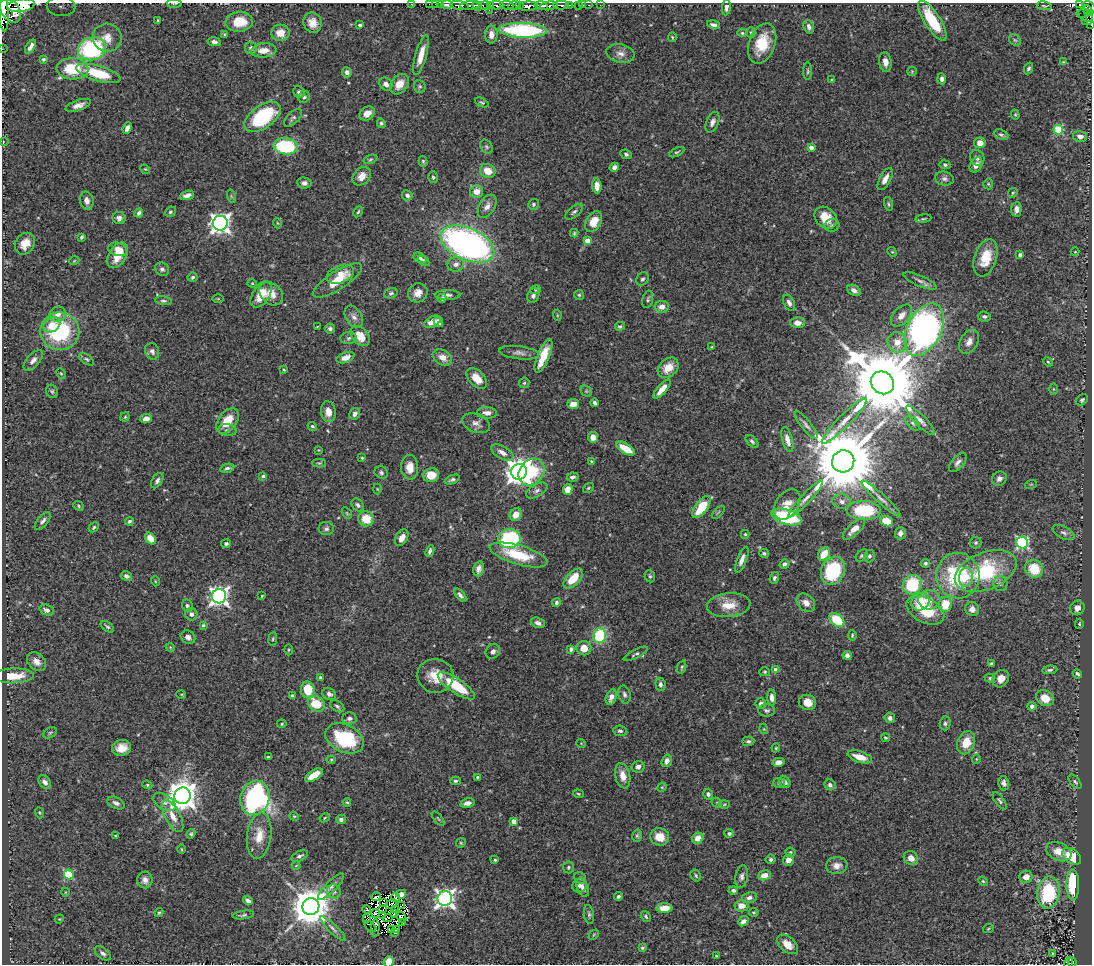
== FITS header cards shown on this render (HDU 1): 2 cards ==
NAXIS1  =                 1090
NAXIS2  =                  962

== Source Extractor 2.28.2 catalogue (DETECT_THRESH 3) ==
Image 1090 x 962 px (HDU 1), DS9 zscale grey, 1 PNG px = 1 image px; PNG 1094 x 966 px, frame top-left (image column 1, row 962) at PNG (2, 3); each listed source drawn as its Kron ellipse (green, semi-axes under 4 px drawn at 4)
Background 0.717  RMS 0.025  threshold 0.0749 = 3 sigma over >= 5 px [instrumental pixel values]
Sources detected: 500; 7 with non-positive FLUX_AUTO (blend fragments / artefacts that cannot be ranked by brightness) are neither listed nor drawn; the other 493 listed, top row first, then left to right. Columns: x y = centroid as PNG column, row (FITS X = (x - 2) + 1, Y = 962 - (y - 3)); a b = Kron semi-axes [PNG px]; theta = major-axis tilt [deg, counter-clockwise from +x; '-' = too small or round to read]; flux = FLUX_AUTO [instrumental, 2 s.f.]
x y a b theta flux
174 3 8 3 -4 2
411 4 2 2 - 10
429 4 2 2 - 11
436 4 3 2 - 16
440 4 3 2 - 20
1080 4 3 3 - 110
21 5 14 6 7 2100
447 5 6 3 -2 20
497 5 7 3 -1 260
507 5 7 3 -3 150
514 5 6 3 5 140
520 5 3 2 - 90
561 5 8 3 -1 120
569 5 3 2 - 24
579 5 3 3 - 24
583 5 2 2 - 4.2
589 5 3 2 - 11
600 5 2 2 - 6.8
61 6 14 10 -2 15
459 6 9 4 -10 370
470 6 9 3 4 500
477 6 5 2 - 130
485 6 6 3 -5 59
490 6 3 3 - 64
528 6 10 5 2 920
541 6 7 3 -14 280
549 6 9 4 9 500
1044 6 7 2 -11 1.5
726 7 8 4 83 5.9
1090 7 7 5 -50 150
10 10 13 9 -58 1600
489 10 2 2 - 11
1088 10 5 3 - 3.7
3 11 20 5 -86 2600
1083 13 6 4 11 23
1086 15 8 6 -38 17
1090 18 9 5 37 19
158 20 3 2 - 1.6
932 21 23 8 -58 74
239 22 14 10 4 44
313 23 10 9 - 18
360 25 4 4 - 2.9
714 25 6 4 -15 6.3
1091 25 3 2 - 8.7
809 27 7 5 -71 6.3
523 30 24 7 -2 240
280 33 9 8 - 23
742 33 5 4 - 2.3
751 33 5 4 - 2.9
224 35 3 3 - 1.5
491 35 9 6 89 12
672 37 5 3 - 2.1
107 38 14 14 - 20
1015 40 6 5 - 3
214 42 6 4 -10 5.6
762 43 21 13 70 50
30 47 8 3 58 6.4
251 48 6 6 - 6.3
2 49 2 2 - 3.3
92 49 14 11 15 200
263 50 13 7 4 18
620 54 14 9 -11 11
421 55 21 5 75 23
43 59 3 3 - 1.9
885 62 10 6 -82 11
1063 62 4 4 - 1.7
1028 68 6 4 63 3.5
72 69 16 11 -3 51
808 71 9 3 90 2.7
912 71 5 4 - 1.8
347 72 5 5 - 6
98 73 23 7 -16 71
942 79 5 4 - 5.6
831 80 4 3 - 1.3
386 84 7 6 - 6.9
400 84 11 8 51 18
420 86 6 6 - 3.4
299 92 6 5 - 4.9
304 97 6 5 - 4.2
482 103 7 3 -26 2.6
78 105 13 5 19 11
367 113 8 6 34 14
1015 115 5 4 - 2
263 117 21 11 35 140
293 118 11 5 45 4.6
712 122 11 6 67 7.6
381 123 5 4 - 3
127 128 6 4 67 8.1
1058 130 5 5 - 92
1001 135 7 5 -22 3.6
1080 136 7 5 -13 8.9
3 142 3 2 - 0.98
980 143 6 5 - 16
286 146 12 8 -7 130
486 147 7 5 -56 3
811 148 4 4 - 10
677 152 8 3 25 2.6
626 154 6 4 -25 3.3
977 158 8 7 - 7
370 159 7 4 20 2.8
423 161 5 4 - 2.3
945 165 5 4 - 3.5
976 165 8 6 59 11
614 167 5 4 - 8.3
145 169 5 4 - 1.7
488 171 8 6 -29 23
362 176 10 8 46 16
433 177 6 4 -71 3.6
885 179 12 5 62 12
944 179 9 7 -12 6.1
304 183 7 5 -7 5.8
988 184 5 5 - 2
597 186 7 4 -86 15
477 191 6 6 - 18
1013 193 5 4 - 2.3
187 195 7 4 20 7.8
407 195 5 5 - 5.3
231 196 7 4 -71 2.1
87 201 9 7 -78 8.8
533 204 5 5 - 3.1
888 204 7 4 -76 2.6
487 206 13 7 59 11
1016 209 7 5 87 8.1
170 212 6 5 - 3
358 212 6 3 62 2.2
574 212 10 5 40 4.5
139 213 5 4 - 4.8
119 218 6 6 - 7.4
826 218 12 9 -42 31
923 219 8 3 7 2.2
594 222 11 7 59 29
220 223 7 7 - 1000
277 223 5 3 - 1.5
832 225 7 6 - 3.8
574 233 4 4 - 2.1
82 237 4 3 - 2.6
588 241 4 4 - 26
25 244 11 9 55 21
467 244 28 16 -24 640
118 249 9 6 -13 14
892 252 5 4 - 1.8
1075 252 4 4 - 1.4
118 255 14 8 59 27
1020 255 4 3 - 5.3
420 258 7 4 -33 4.6
986 258 19 11 72 39
74 261 5 3 - 1.4
423 261 6 4 -33 3.1
456 264 8 7 - 8.5
162 269 7 6 - 5.3
340 274 14 8 20 20
193 277 5 4 - 3.5
642 279 7 5 54 4.3
337 280 28 9 32 41
920 281 18 5 -24 8.2
252 283 4 4 - 1.7
536 290 5 4 - 2.2
854 290 7 5 -31 7.1
391 293 7 5 19 3.3
418 293 10 9 - 13
261 294 15 8 57 31
271 294 13 10 -44 21
448 295 13 5 0 6.5
579 295 5 5 - 2.5
533 296 7 5 66 5.1
442 298 4 4 - 3.2
218 299 5 3 - 1.7
648 299 9 5 75 3.7
163 301 8 4 -9 3.5
789 303 9 5 -64 6.6
662 307 7 5 10 11
58 314 8 7 - 12
557 315 5 3 - 1.6
901 316 13 8 47 16
354 317 12 8 -58 9.8
984 317 6 5 - 3.8
433 322 9 5 25 16
438 322 5 4 - 11
797 323 7 5 0 11
52 325 9 7 33 17
620 326 5 4 - 3.2
317 327 3 2 - 1.2
330 329 5 5 - 4.6
924 330 28 17 63 720
60 331 19 19 - 160
360 336 11 8 -48 28
349 338 8 6 5 4.5
897 342 10 9 - 23
969 342 13 8 59 12
712 347 4 3 - 1.8
152 351 8 7 - 5.6
519 353 20 6 -7 9.7
543 356 18 6 68 38
442 357 10 7 -32 14
345 358 9 5 19 12
86 359 8 4 -37 3.3
33 360 12 6 48 8.9
1048 362 5 4 - 1.9
668 368 11 8 42 25
284 370 4 3 - 1.7
61 373 5 4 - 2
477 378 12 7 -46 24
524 383 5 5 - 2.5
882 383 12 11 - 26000
662 389 12 4 49 18
1054 389 5 4 - 1.8
52 391 7 6 - 3.3
586 391 6 5 - 3
1082 400 6 5 - 3.1
594 403 4 3 - 4
573 404 6 5 - 14
328 412 10 7 -80 16
487 413 10 5 -4 10
355 414 6 5 - 6.7
125 417 5 4 - 2.1
146 419 6 4 7 11
920 420 19 5 -46 9.9
227 421 14 9 52 34
844 421 31 6 45 18
476 423 14 9 -21 10
913 423 9 5 -45 3.9
806 425 17 5 -51 6.7
312 426 5 4 - 2.8
228 430 9 5 -7 4.8
593 437 5 5 - 16
787 439 13 5 -75 12
752 441 8 4 -44 3.9
625 448 11 5 -31 36
318 450 3 3 - 1.3
502 452 12 6 -29 11
362 458 3 3 - 1.6
592 461 4 3 - 2.1
843 461 11 11 - 23000
958 462 11 6 50 7.5
319 463 7 4 0 2.2
410 467 12 8 -89 19
227 468 7 4 12 4.5
519 472 8 7 - 2000
532 472 14 12 51 68
381 473 7 6 - 4
431 475 8 7 - 27
263 476 4 3 - 2.9
573 477 6 4 11 5.5
999 479 8 6 36 6.5
452 480 8 4 22 4
157 481 8 5 58 4.8
1031 484 6 3 18 1.7
588 488 6 4 37 2.2
377 489 5 3 - 1.4
568 489 5 5 - 17
537 490 11 6 28 6.5
806 499 24 5 47 13
881 499 26 4 -43 11
842 501 9 7 -10 9
787 504 17 11 55 20
358 505 7 5 -50 4
79 506 5 4 - 2.4
702 507 13 6 53 54
864 510 17 9 -1 110
718 512 8 3 45 2
347 513 6 4 -59 2.2
516 514 6 5 - 19
786 517 16 7 -16 150
366 519 8 7 - 37
43 521 11 5 51 5.8
129 521 4 4 - 3.5
887 521 7 5 -17 32
94 527 6 4 45 3.1
326 529 8 6 -1 5
854 529 14 6 42 17
900 533 6 5 - 7
1063 533 12 6 -27 5.7
745 534 4 3 - 2.1
402 538 9 6 59 13
150 539 6 4 -52 27
509 539 11 9 9 170
226 543 5 4 - 3.3
976 543 6 6 - 3.2
1022 543 6 6 - 280
430 551 6 4 65 4.7
764 553 5 4 - 3.1
824 554 7 5 53 30
519 555 30 9 -16 69
862 556 7 5 49 3
869 556 6 5 - 3.9
742 560 14 5 68 10
925 563 4 4 - 3.5
785 564 5 4 - 5.2
478 569 8 5 75 7.6
1034 569 9 8 - 51
833 571 14 11 64 120
986 571 32 18 22 150
127 576 6 4 -32 5.3
650 576 6 5 - 2.8
958 576 23 21 -78 130
966 577 9 7 82 15
573 578 12 6 46 36
774 578 6 4 71 4.1
155 581 5 3 - 1.4
1000 584 7 7 - 5.8
912 585 10 9 - 83
460 595 8 4 -49 5.1
219 596 7 7 - 860
262 596 3 3 - 1.3
929 600 11 9 5 16
556 602 4 4 - 3.6
920 602 9 8 - 36
806 603 10 8 -45 12
945 604 8 6 84 35
729 605 21 12 5 29
187 606 6 5 - 3.9
1077 608 7 7 - 8.2
972 609 7 7 - 10
47 610 7 5 -20 7
925 610 20 12 -28 60
191 614 6 6 - 5.4
837 620 8 5 -38 66
538 623 7 5 -22 6.8
1079 624 4 2 - 2.4
203 625 4 4 - 2.2
107 627 7 4 -37 3.3
852 635 5 4 - 2.3
600 636 7 6 - 98
188 637 7 6 - 8.8
273 639 7 3 82 2.2
170 647 4 3 - 1.6
584 648 7 7 - 18
571 649 4 4 - 4.3
288 650 5 3 - 2
493 651 8 6 50 6.6
636 654 13 4 27 3.6
847 655 4 4 - 5.7
36 662 10 8 -42 12
991 663 4 3 - 2.2
682 667 7 3 73 2.5
776 670 4 4 - 20
1050 670 7 4 6 3.6
765 672 5 4 - 2.4
1077 674 5 3 - 3.2
13 676 21 7 2 38
435 676 18 17 - 36
320 678 4 3 - 2.1
990 678 5 4 - 2.4
1001 679 9 7 55 14
660 684 6 5 - 5.3
456 686 22 7 -34 72
308 690 8 6 -84 41
181 694 5 3 - 1.4
329 694 7 5 -29 5.9
624 694 9 6 -76 5.5
292 696 4 3 - 5.3
611 697 8 5 69 11
772 697 8 4 -87 9
1045 698 9 7 -29 23
807 702 9 7 -21 21
761 703 5 5 - 4.6
316 704 9 7 -32 55
337 706 8 5 -33 3.8
1032 706 4 4 - 7
767 710 8 6 3 4.3
349 718 7 6 - 6.6
890 718 5 5 - 5.5
945 723 7 5 88 3.8
282 724 5 4 - 1.7
764 729 5 3 - 1.5
620 731 7 5 -8 4.6
50 733 7 5 30 2.7
345 738 20 13 -25 130
885 738 5 4 - 2.1
748 741 6 4 3 3.6
581 743 5 3 - 1.3
966 743 12 8 67 30
122 748 10 8 14 20
776 748 4 4 - 1.7
268 757 4 2 - 2.4
860 757 13 5 -17 25
976 759 4 3 - 1.3
331 760 4 4 - 1.7
667 761 6 5 - 10
778 762 6 4 12 12
638 767 6 6 - 7.1
314 775 10 5 33 27
623 776 13 7 -77 19
477 777 4 3 - 2.1
455 781 5 4 - 3
45 782 7 5 -50 7.3
785 782 6 5 - 7
1075 782 8 4 -51 3.7
779 783 6 5 - 2.9
1004 783 7 5 -77 6.3
147 785 5 4 - 2.1
830 785 5 5 - 5.4
662 787 5 4 - 1.8
578 794 5 4 - 2
708 794 5 5 - 5.3
183 796 8 8 - 2700
255 798 17 14 73 440
1000 801 10 4 -55 3.6
164 802 12 7 -33 7.9
347 802 4 3 - 2.3
116 803 9 5 -24 6.3
467 803 7 4 14 7.7
717 803 6 4 -47 2.1
724 804 5 3 - 1.9
39 813 6 3 -70 2
173 816 18 7 -62 20
294 816 5 4 - 1.9
325 818 5 4 - 1.9
341 819 5 4 - 6
438 819 8 2 -50 2
514 821 4 4 - 17
729 833 5 4 - 3.4
191 834 5 4 - 2.7
116 836 3 3 - 2.2
259 836 23 12 83 31
637 836 6 5 - 2.9
660 837 9 8 - 26
698 838 6 5 - 18
461 843 5 4 - 2
181 849 4 3 - 1.5
790 852 5 4 - 2.9
1059 852 13 9 -24 21
300 856 9 5 26 4.5
1072 856 10 7 -35 43
911 858 7 6 - 11
771 859 5 5 - 3.6
495 860 4 3 - 2.4
788 860 5 5 - 11
296 866 4 2 - 1.1
837 866 11 8 7 14
568 867 6 5 - 3.1
69 874 5 4 - 98
765 875 6 5 - 15
696 876 6 5 - 2.9
742 877 11 6 79 6.4
1026 877 6 6 - 14
580 878 6 5 - 2.9
145 880 8 7 - 9
983 881 5 4 - 2.1
580 885 7 6 - 6
1073 885 15 6 -89 96
331 887 17 5 45 8.5
583 887 9 5 -68 7.5
733 890 4 4 - 3.9
334 891 7 6 - 5.3
65 892 4 3 - 1.2
1048 892 16 11 81 120
401 894 5 4 - 20
618 896 4 3 - 4.3
376 897 5 3 - 5
396 898 5 2 - 0.8
445 898 7 7 - 850
749 898 7 5 10 6.1
248 901 5 4 - 4.8
383 903 3 2 - 0.18
391 904 6 3 28 2
401 905 4 2 - 2.2
311 906 8 8 - 5300
741 906 7 5 -4 17
665 908 8 5 2 24
367 909 4 3 - 6.8
383 909 3 2 - 0.86
396 909 3 2 - 1.3
754 912 4 3 - 1.8
159 913 4 3 - 2.1
375 913 5 4 - 3.7
394 914 2 2 - 1.1
589 914 10 5 -81 3.8
243 915 11 4 8 3.7
383 915 4 2 - 0.84
401 917 6 4 -48 0.73
646 917 6 4 -58 3
388 918 5 2 - 0.86
59 919 5 3 - 1.4
366 919 4 2 - 2.7
743 921 5 4 - 7.5
403 923 3 2 - 0.41
370 926 7 2 -44 11
333 928 17 3 -44 5.1
375 928 9 3 87 11
397 929 4 2 - 0.71
988 929 5 3 - 1.8
391 930 3 2 - 2.5
394 933 3 2 - 3
594 935 6 3 45 1.8
787 944 12 7 -41 19
642 948 4 4 - 2.8
103 953 9 5 -39 5.4
1052 953 3 2 - 1.3
716 956 4 2 - 1.9
389 962 6 5 - 14
1072 962 5 3 - 44
1069 963 6 3 80 49
At the frame edge (FLAGS 8, measured only in part): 15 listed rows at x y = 174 3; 411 4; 429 4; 436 4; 440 4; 1080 4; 21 5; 447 5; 1090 7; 3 11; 1090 18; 1091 25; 2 49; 389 962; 1069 963
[7 non-positive-flux detections neither listed nor drawn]